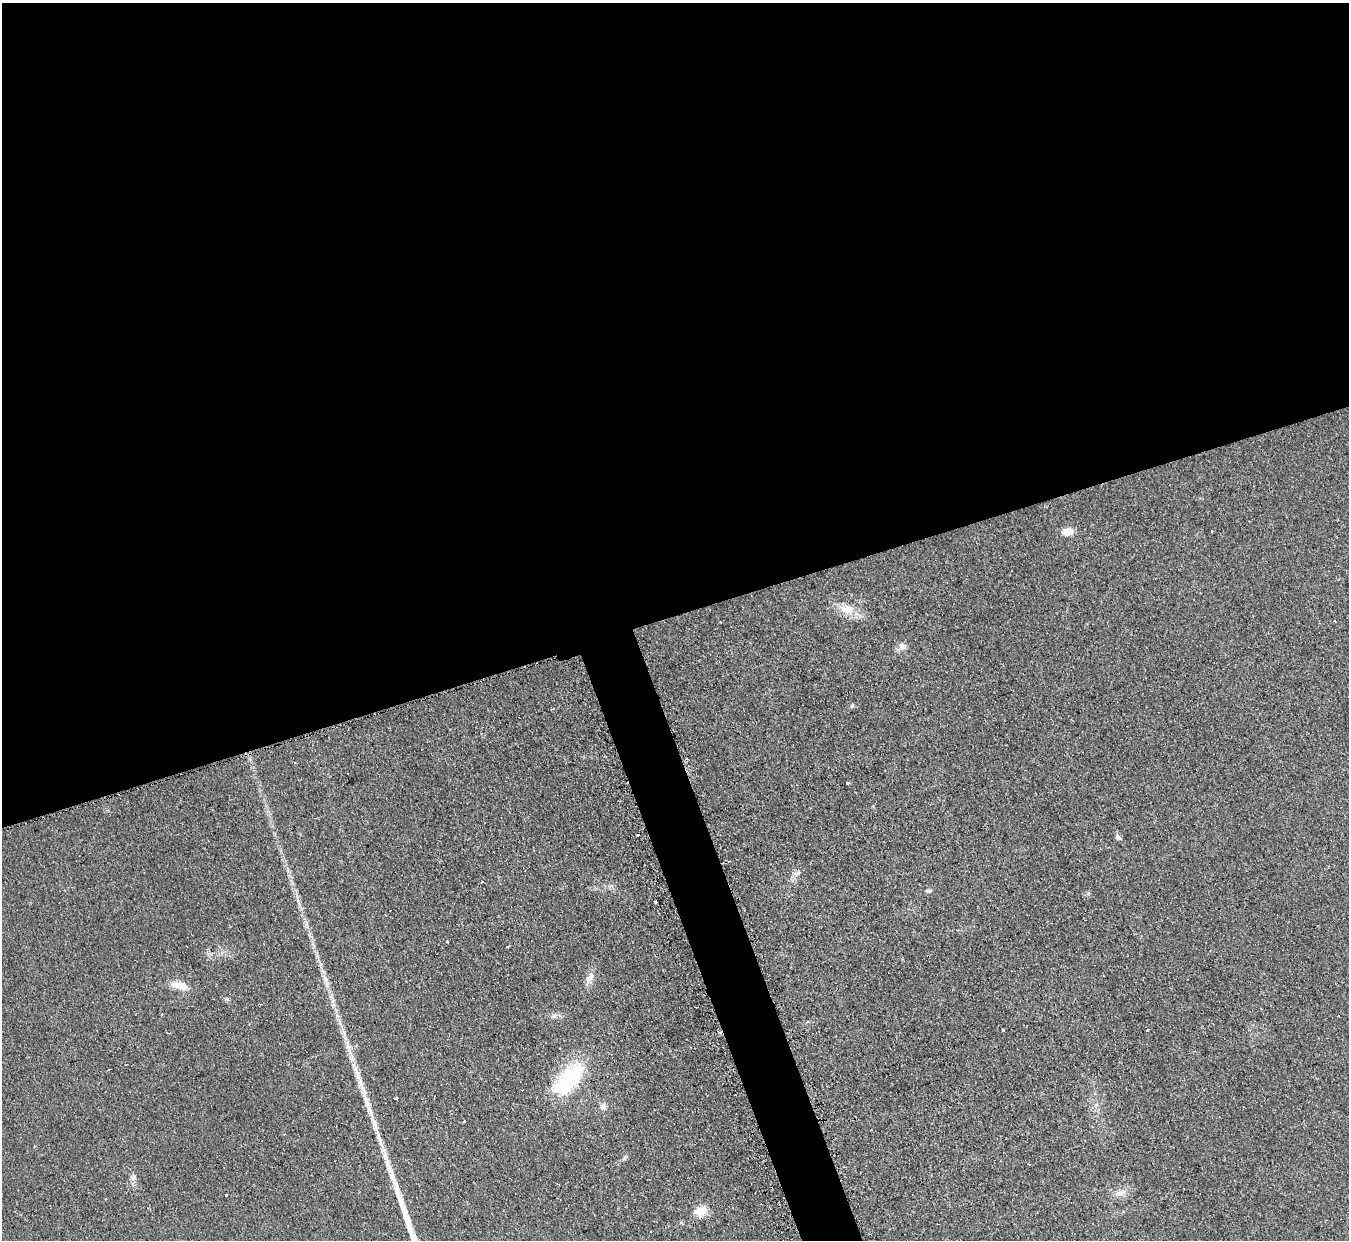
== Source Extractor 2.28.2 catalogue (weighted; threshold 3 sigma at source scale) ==
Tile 2 of 4 x 4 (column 2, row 1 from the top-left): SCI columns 1366-2712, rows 3991-5228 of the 5413 x 5375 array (HDU 1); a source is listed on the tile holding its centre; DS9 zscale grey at full resolution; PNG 1351 x 1242 px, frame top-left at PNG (2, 3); no overlay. Shown black and unused: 52% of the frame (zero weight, under 2 of 3 exposures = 2% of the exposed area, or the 3 px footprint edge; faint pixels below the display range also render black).
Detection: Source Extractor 2.28.2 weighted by HDU 2 'WHT'; one run over the whole footprint, this tile lists its part. Background 0.0957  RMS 0.011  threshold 0.0514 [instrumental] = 3 sigma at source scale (4.5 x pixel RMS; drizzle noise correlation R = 1.50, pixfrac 1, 0.05/0.05 arcsec/px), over >= 5 px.
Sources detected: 38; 4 cosmic-ray / hot-pixel residue — not listed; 4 inside a brighter listed object's ellipse — not listed separately; the other 30 listed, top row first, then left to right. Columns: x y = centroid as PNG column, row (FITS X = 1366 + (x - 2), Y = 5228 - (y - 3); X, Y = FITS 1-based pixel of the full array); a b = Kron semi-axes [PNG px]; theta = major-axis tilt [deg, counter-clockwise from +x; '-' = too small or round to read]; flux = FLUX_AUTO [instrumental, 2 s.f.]
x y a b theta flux
1211 531 3 3 - 2.3
1068 532 10 7 7 15
849 611 18 12 -41 16
1334 621 3 3 - 1.5
902 646 10 7 -82 4.9
852 706 6 4 46 1.6
848 783 3 3 - 5.9
637 834 3 3 - 5.3
1118 837 10 5 -50 3
929 891 9 3 5 1.9
655 901 3 3 - 3.5
447 941 3 3 - 2.8
508 946 3 3 - 3.5
590 977 16 8 61 8.1
180 986 20 9 -13 13
554 1016 9 4 35 2.9
1004 1030 3 3 - 4
1148 1030 3 3 - 3.9
350 1051 32 4 -74 14
568 1080 47 20 48 85
363 1090 26 7 -72 16
396 1098 4 3 - 3.9
603 1107 8 7 - 4.4
464 1121 3 2 - 3.2
379 1138 22 5 -69 10
624 1158 7 4 -90 1.8
133 1177 9 6 75 3.7
1123 1192 14 7 5 6.9
226 1194 3 3 - 3.1
700 1211 14 11 13 14